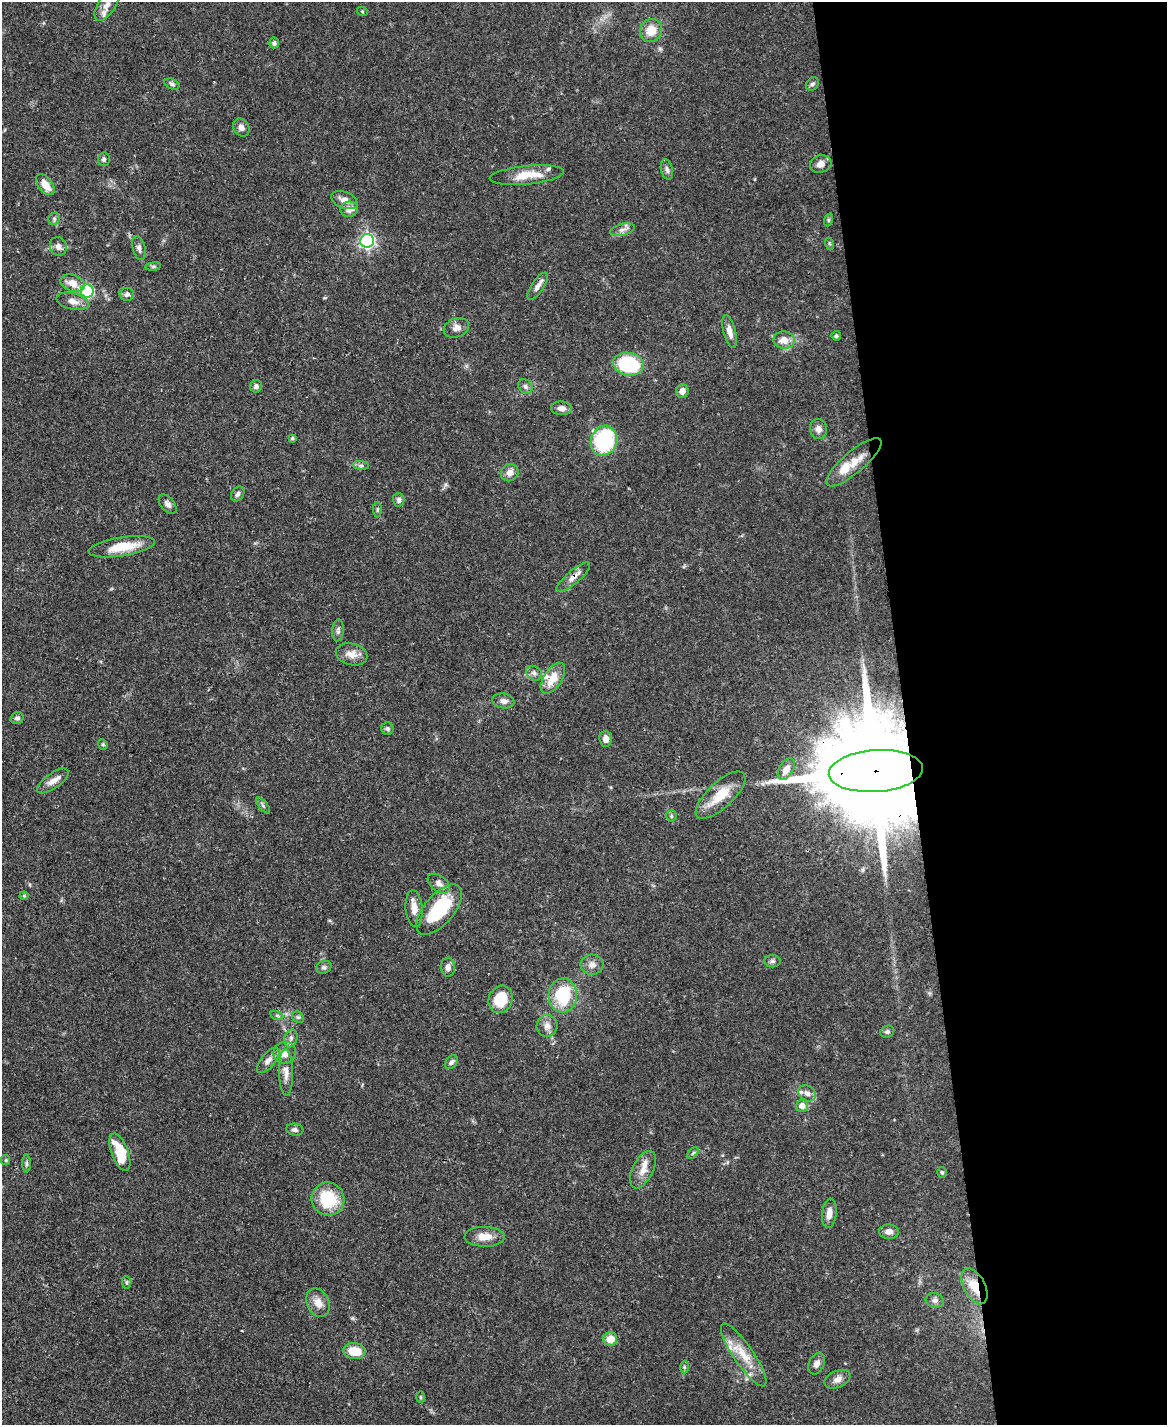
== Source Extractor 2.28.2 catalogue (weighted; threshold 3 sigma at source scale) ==
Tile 8 of 4 x 3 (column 4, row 2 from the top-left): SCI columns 3498-4662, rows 1666-3088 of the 4665 x 4644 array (HDU 1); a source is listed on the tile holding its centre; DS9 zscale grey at full resolution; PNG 1169 x 1427 px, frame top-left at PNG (2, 2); each listed source drawn as its Kron ellipse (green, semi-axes under 4 px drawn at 4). Shown black and unused: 23% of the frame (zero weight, under 3 of 4 exposures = <1% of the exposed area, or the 3 px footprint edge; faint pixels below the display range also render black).
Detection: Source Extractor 2.28.2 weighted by HDU 2 'WHT'; one run over the whole footprint, this tile lists its part. Background 0.0656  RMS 0.0033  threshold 0.015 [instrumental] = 3 sigma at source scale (4.5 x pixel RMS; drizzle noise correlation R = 1.50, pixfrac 1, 0.05/0.05 arcsec/px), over >= 5 px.
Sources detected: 112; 6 inside a brighter listed object's ellipse — not listed separately; the other 106 listed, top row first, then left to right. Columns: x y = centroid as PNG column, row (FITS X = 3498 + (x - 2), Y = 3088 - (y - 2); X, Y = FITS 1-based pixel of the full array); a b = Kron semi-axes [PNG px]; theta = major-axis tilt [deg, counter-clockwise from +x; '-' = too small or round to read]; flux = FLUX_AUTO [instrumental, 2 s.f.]
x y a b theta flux
107 5 18 9 56 3.1
362 11 5 3 - 0.31
651 30 12 11 - 5.4
274 43 5 4 - 0.71
172 84 8 5 -24 0.77
812 84 7 5 48 0.82
241 127 9 7 -57 1.6
104 159 7 6 - 0.85
821 164 11 8 16 2.3
667 169 10 6 -77 1.1
527 175 37 9 6 6.9
45 185 12 7 -53 4.3
344 200 14 8 -22 2.7
349 209 9 7 8 2.6
54 219 6 6 - 0.7
828 220 6 4 71 0.47
622 230 13 6 15 1.5
367 241 7 6 - 87
830 244 6 3 -71 0.36
58 246 9 8 - 1.6
139 248 12 6 -75 1.3
153 266 8 4 8 0.54
72 283 12 8 -19 3.3
538 286 16 6 56 1.8
87 291 6 6 - 41
127 294 7 6 - 1.1
73 301 17 8 -14 2.5
456 328 13 9 20 2.1
730 332 17 6 -76 2.5
836 336 5 4 - 0.68
784 340 10 8 -9 3.5
629 364 15 11 -9 23
256 386 6 6 - 1.1
525 386 8 6 -48 1.1
682 391 6 6 - 2.3
561 408 10 6 -3 1.9
818 429 10 8 -81 1.8
292 438 4 4 - 0.47
604 441 15 13 70 28
854 462 35 11 40 6.5
361 465 8 4 -8 0.69
510 473 9 8 - 2.3
238 494 8 6 54 1
399 500 7 6 - 1.1
168 504 11 6 -50 1.4
377 509 8 4 90 0.49
122 547 33 9 9 9.5
573 577 21 6 40 2.5
338 630 11 5 85 1
352 654 16 11 -14 3.1
534 673 8 6 -37 1.2
553 678 17 9 57 5.5
503 701 11 7 -8 1.6
17 718 6 6 - 1
387 729 6 6 - 0.69
606 739 8 6 -86 2.1
103 744 5 4 - 0.49
786 769 12 7 60 3.3
876 771 47 21 4 14000
53 781 18 7 35 2.7
720 795 32 13 43 8.8
263 806 9 3 -50 0.59
671 816 5 5 - 0.52
439 884 12 7 -37 1.7
24 896 4 4 - 0.38
414 908 18 8 -85 3
439 910 30 15 50 21
772 961 8 6 2 0.83
592 965 11 10 - 2.1
324 967 7 6 - 0.86
448 967 9 7 -86 1.7
563 995 17 14 86 17
501 999 14 11 68 9.1
277 1016 6 4 -20 0.52
298 1017 6 5 - 0.57
547 1026 10 10 - 2.2
887 1032 7 6 - 0.72
291 1038 9 6 76 1.1
285 1053 11 11 - 3.3
268 1060 15 7 50 2
451 1062 8 5 47 0.97
286 1072 23 7 -88 2.6
807 1093 9 7 -36 1.7
802 1106 6 6 - 2.2
295 1130 8 6 -9 1.1
120 1152 20 8 -70 12
693 1153 7 4 45 0.55
6 1160 5 4 - 0.4
26 1164 9 4 90 0.67
643 1170 20 10 64 3.9
942 1172 5 4 - 0.59
328 1199 17 16 - 15
829 1213 15 7 84 2.7
889 1232 10 7 -3 2
485 1237 20 10 0 4.2
127 1282 6 4 -84 0.54
975 1286 19 10 -62 7.5
935 1300 9 7 -12 1.4
318 1303 15 11 -65 3.2
610 1339 7 7 - 4.7
354 1351 11 8 -8 7
744 1355 37 10 -55 7.7
816 1364 11 7 62 1.6
684 1367 6 4 -89 0.52
837 1379 14 8 24 2
420 1397 6 4 90 0.44
Overlapping masked pixels (flux is a lower limit): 4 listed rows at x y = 538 286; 573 577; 876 771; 975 1286